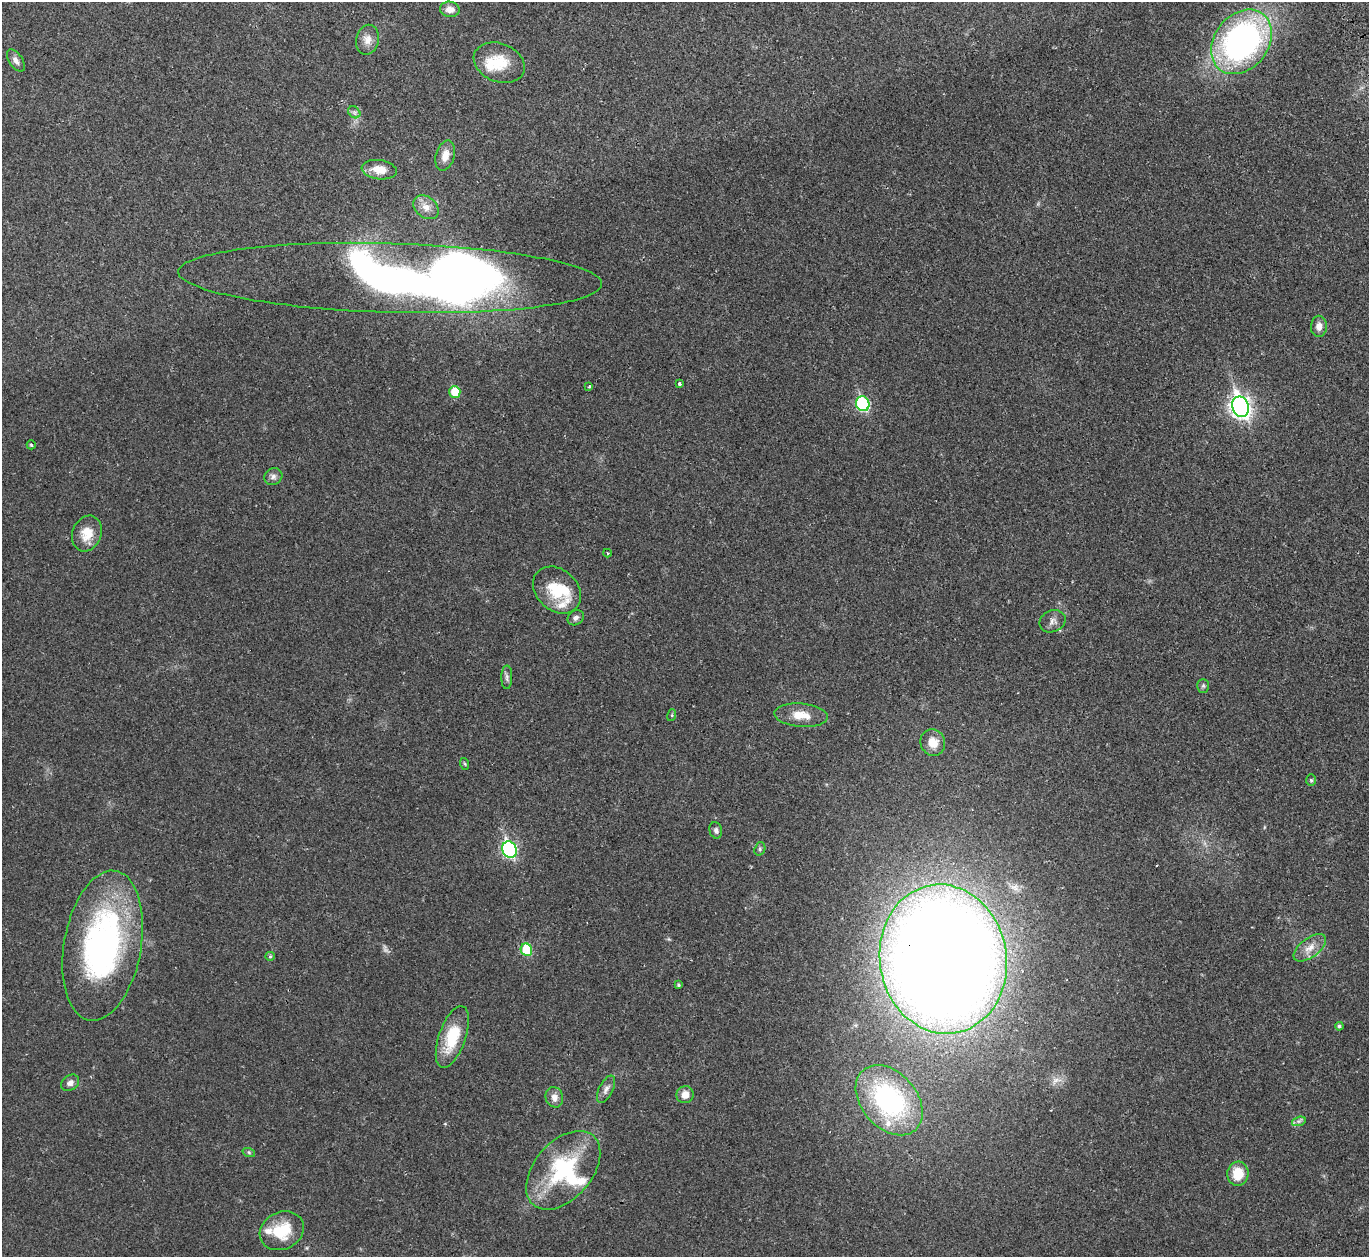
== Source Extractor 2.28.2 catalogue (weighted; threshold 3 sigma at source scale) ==
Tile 10 of 4 x 4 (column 2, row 3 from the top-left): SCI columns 1423-2789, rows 1438-2692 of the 5582 x 5510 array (HDU 1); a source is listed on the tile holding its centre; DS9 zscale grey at full resolution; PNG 1371 x 1259 px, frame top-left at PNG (2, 2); each listed source drawn as its Kron ellipse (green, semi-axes under 4 px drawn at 4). Shown black and unused: <1% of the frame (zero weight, under 2 of 3 exposures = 3% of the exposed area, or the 3 px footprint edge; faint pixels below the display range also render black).
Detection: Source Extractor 2.28.2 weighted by HDU 2 'WHT'; one run over the whole footprint, this tile lists its part. Background 0.0176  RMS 0.004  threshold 0.018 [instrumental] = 3 sigma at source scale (4.5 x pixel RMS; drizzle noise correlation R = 1.50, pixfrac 1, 0.05/0.05 arcsec/px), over >= 5 px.
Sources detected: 61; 1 too faint to see at this stretch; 4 inside a brighter object's white glare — neither listed nor drawn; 5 inside a brighter listed object's ellipse — not listed separately; the other 51 listed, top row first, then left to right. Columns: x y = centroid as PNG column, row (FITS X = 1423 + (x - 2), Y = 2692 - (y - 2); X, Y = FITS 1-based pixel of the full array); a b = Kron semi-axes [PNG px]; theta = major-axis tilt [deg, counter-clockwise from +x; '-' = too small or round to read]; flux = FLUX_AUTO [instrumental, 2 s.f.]
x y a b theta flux
450 9 10 7 -9 2.9
367 40 15 11 77 3.5
1242 42 35 27 52 120
16 61 12 6 -56 1.9
499 63 26 19 -22 11
354 112 7 5 -44 0.91
445 156 15 9 74 4
379 170 18 9 -8 5.2
426 207 14 10 -39 3.5
390 278 212 34 -2 480
1319 326 10 8 89 2.6
679 384 3 3 - 1.1
589 386 4 2 - 0.46
455 392 6 5 - 10
863 404 7 6 - 42
1241 407 10 8 -69 200
31 445 4 3 - 0.62
273 477 9 8 - 1.5
87 534 18 14 69 6.5
607 553 4 2 - 0.3
557 590 26 20 -43 14
576 618 9 7 36 1.4
1053 621 13 10 24 2.2
507 677 12 5 89 1.2
1203 686 7 5 88 0.75
672 715 6 4 73 0.42
801 715 27 11 -5 6.5
933 742 13 12 - 4.9
465 764 6 3 -71 0.47
1311 780 6 5 - 0.56
716 830 8 6 -76 1.2
760 849 7 5 72 0.74
509 850 8 7 - 68
103 946 76 38 80 110
1310 948 19 9 37 4.1
526 950 6 5 - 16
270 956 5 4 - 0.46
943 959 75 63 -80 1100
678 985 3 3 - 0.55
1339 1026 4 3 - 0.81
452 1037 32 13 71 15
70 1083 10 7 38 1.8
606 1089 15 7 63 2
685 1095 8 8 - 3.5
554 1097 10 8 -74 2.5
889 1100 40 27 -49 62
1299 1121 7 4 18 0.92
249 1153 6 4 -20 0.6
563 1170 46 28 49 36
1238 1174 12 10 85 8.3
282 1231 23 18 25 13
Overlapping masked pixels (flux is a lower limit): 1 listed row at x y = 943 959